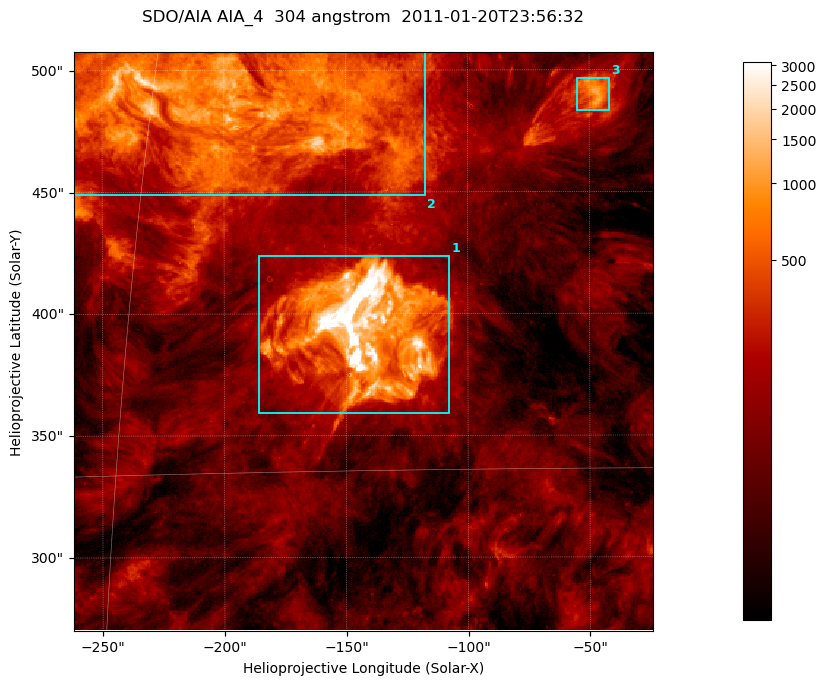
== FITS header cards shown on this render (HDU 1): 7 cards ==
TELESCOP= 'SDO/AIA '           / For AIA: SDO/AIA
INSTRUME= 'AIA_4   '           / For AIA: AIA_ATA1, AIA_ATA2, AIA_ATA3 or AIA_AT
WAVELNTH=                  304 / [angstrom] Wavelength
WAVEUNIT= 'angstrom'           / Wavelength unit: angstrom
DATE-OBS= '2011-01-20T23:56:32.124' / [ISO] Date when observation started; ISO 8
CTYPE1  = 'HPLN-TAN'           / CTYPE1; Typically HPLN
CTYPE2  = 'HPLT-TAN'           / CTYPE2; Typically HPLT

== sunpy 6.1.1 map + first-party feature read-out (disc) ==
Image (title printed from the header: SDO/AIA AIA_4  304 angstrom  2011-01-20T23:56:32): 396 x 396 px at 0.6 arcsec/px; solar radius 975 arcsec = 1625 px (partial field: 1.9% of the solar disc is inside the frame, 100% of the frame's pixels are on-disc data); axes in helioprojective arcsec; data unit not stated in the header (colour bar unlabelled)
Orientation: roll -0.132 deg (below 1 deg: not rotated)
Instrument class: DISC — disc imager (sunpy class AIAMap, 304 A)
Bright regions (active regions / flare kernels): reference = the on-disc median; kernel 3 px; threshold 5 sigma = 372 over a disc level ~111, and >= 1.15x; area >= 156 px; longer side >= 5 px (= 3 arcsec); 3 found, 3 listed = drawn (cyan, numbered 1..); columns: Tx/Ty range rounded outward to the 2 arcsec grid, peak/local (2 s.f.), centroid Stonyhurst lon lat
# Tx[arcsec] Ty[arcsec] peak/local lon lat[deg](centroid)
1 -186..-106 358..424 94 -9 +19
2 -262..-116 448..508 21 -13 +25
3 -56..-42 482..498 11 -3 +25